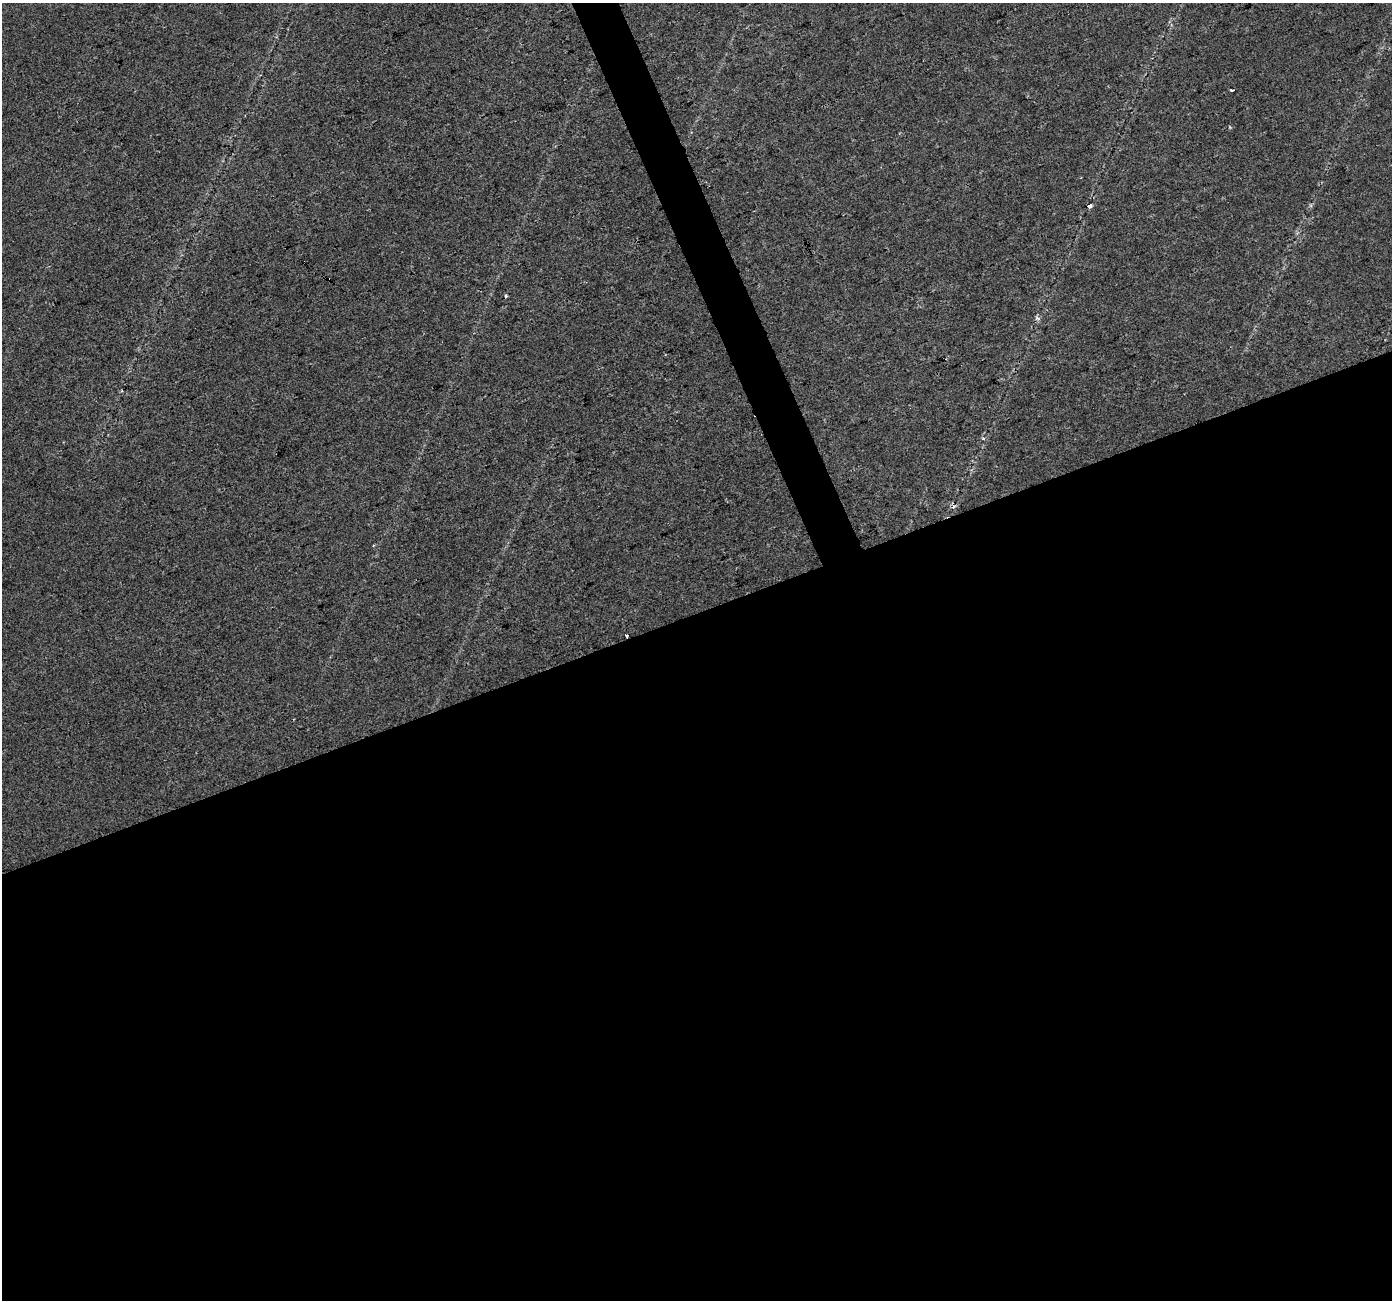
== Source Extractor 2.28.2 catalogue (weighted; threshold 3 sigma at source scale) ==
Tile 15 of 4 x 4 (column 3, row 4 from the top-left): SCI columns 2779-4168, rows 79-1376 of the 5558 x 5405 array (HDU 1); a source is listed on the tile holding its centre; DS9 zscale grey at full resolution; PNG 1394 x 1302 px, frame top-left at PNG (2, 3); no overlay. Shown black and unused: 54% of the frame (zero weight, under 2 of 3 exposures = <1% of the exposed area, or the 3 px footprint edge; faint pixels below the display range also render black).
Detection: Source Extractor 2.28.2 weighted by HDU 2 'WHT'; one run over the whole footprint, this tile lists its part. Background 0.0289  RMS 0.0048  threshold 0.0215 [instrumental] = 3 sigma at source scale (4.5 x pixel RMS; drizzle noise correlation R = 1.50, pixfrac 1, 0.0396/0.0396 arcsec/px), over >= 5 px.
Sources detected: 8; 1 cosmic-ray / hot-pixel residue — not listed; the other 7 listed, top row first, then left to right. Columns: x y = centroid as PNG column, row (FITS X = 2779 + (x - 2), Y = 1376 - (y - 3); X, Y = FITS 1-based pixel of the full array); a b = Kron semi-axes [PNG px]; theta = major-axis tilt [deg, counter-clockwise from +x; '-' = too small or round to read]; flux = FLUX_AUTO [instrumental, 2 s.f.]
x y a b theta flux
1232 90 3 2 - 0.91
1090 206 5 4 - 1.2
506 296 4 3 - 0.95
1038 318 8 4 -26 1.1
983 438 5 3 - 0.57
953 507 6 4 76 1.2
627 635 3 3 - 3.1
Overlapping masked pixels (flux is a lower limit): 1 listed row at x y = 627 635